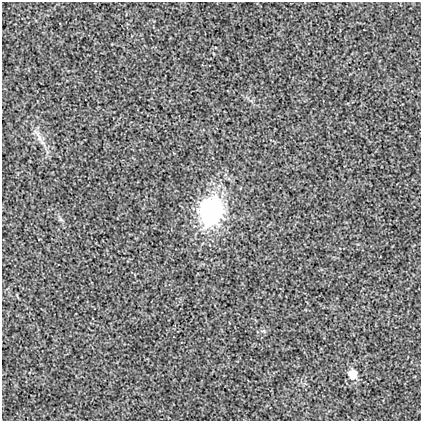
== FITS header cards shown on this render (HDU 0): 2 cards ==
NAXIS1  =                  419
NAXIS2  =                  419

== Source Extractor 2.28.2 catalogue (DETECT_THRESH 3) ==
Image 419 x 419 px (HDU 0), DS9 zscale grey, 1 PNG px = 1 image px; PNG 423 x 423 px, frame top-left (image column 1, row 419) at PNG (2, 2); no overlay
Background 8.42e-04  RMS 0.019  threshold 0.0558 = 3 sigma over >= 5 px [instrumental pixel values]
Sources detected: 3; all 3 listed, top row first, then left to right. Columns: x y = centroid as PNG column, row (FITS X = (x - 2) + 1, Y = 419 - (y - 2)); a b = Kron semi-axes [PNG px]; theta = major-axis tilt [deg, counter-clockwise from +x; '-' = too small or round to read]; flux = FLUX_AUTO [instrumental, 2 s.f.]
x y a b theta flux
39 137 19 6 -71 9
211 211 23 19 79 200
353 374 11 9 -66 13